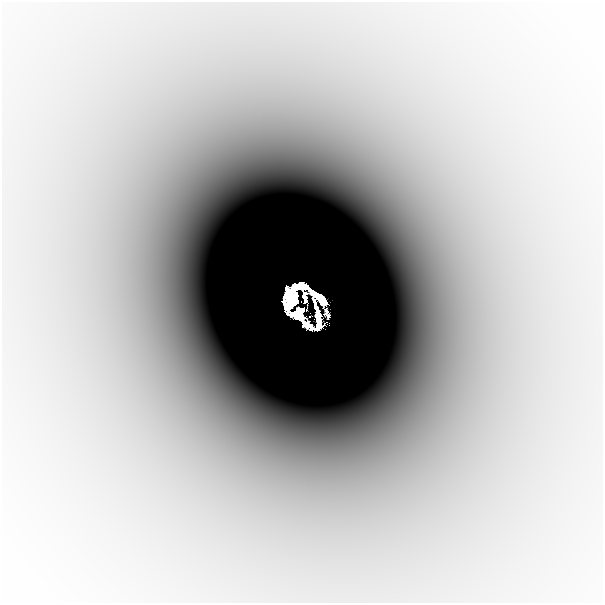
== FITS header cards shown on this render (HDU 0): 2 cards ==
NAXIS1  =                  601
NAXIS2  =                  601

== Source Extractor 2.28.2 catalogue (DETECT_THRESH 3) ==
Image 601 x 601 px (HDU 0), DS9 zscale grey, 1 PNG px = 1 image px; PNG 605 x 605 px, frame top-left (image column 1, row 601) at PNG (2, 2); no overlay
Background -2.21e-04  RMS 4.1e-05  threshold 1.24e-04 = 3 sigma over >= 5 px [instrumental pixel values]
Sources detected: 9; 2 with non-positive FLUX_AUTO (blend fragments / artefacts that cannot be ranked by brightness) are not listed; the other 7 listed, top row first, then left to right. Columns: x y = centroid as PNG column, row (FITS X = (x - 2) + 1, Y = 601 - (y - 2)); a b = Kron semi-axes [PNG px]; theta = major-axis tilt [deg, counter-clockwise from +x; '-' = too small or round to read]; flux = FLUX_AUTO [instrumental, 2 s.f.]
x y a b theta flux
300 286 18 7 13 2.2
305 297 12 4 -87 0.26
319 298 22 7 -45 1.4
295 299 9 4 -75 1.2
290 302 16 8 -80 3.9
298 313 16 11 -7 0.91
310 316 2 2 - 0.0078
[2 non-positive-flux detections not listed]